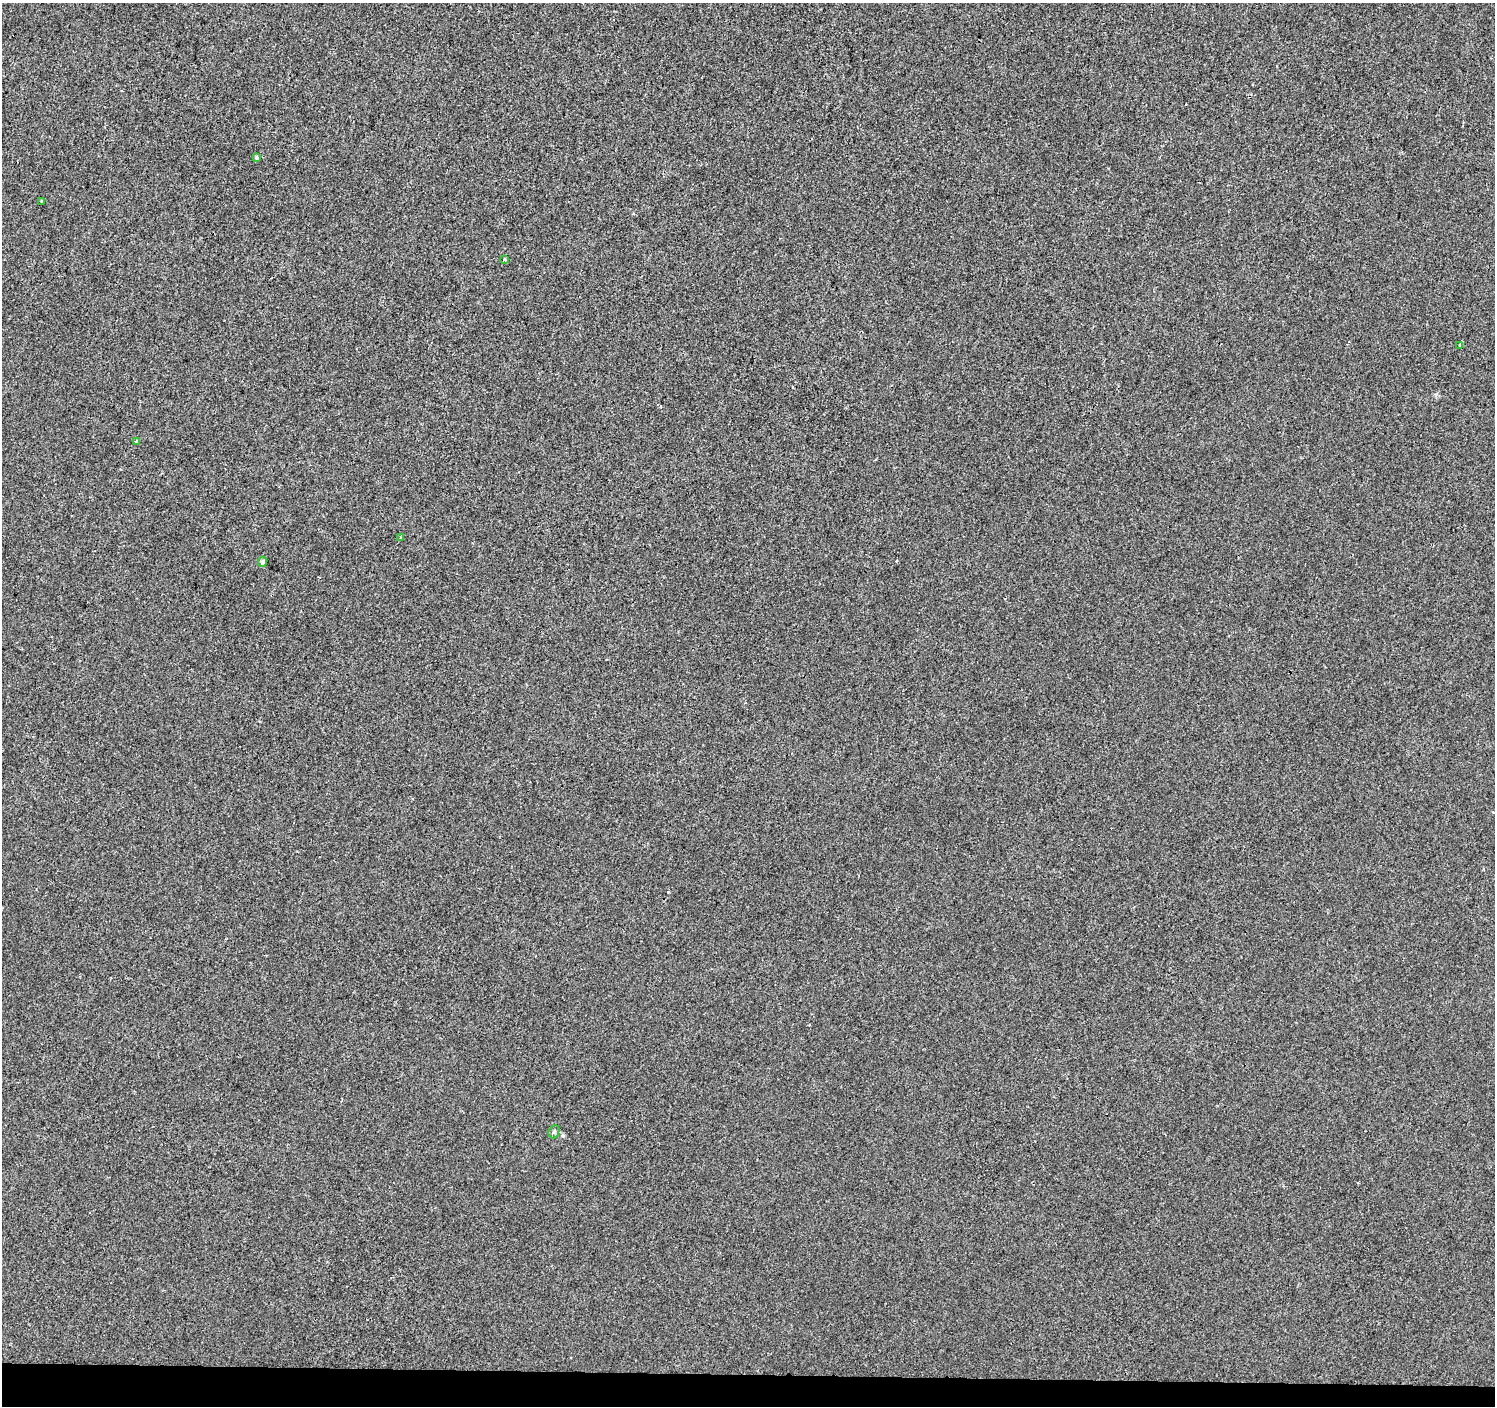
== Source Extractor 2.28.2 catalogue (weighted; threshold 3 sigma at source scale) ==
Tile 8 of 3 x 3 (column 2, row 3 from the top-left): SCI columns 1499-2991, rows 283-1686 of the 4483 x 4722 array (HDU 1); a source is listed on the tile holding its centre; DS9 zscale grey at full resolution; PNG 1497 x 1408 px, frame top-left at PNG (2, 3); each listed source drawn as its Kron ellipse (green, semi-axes under 4 px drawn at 4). Shown black and unused: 2% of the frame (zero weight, under 2 of 3 exposures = <1% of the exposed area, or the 3 px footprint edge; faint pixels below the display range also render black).
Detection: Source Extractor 2.28.2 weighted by HDU 2 'WHT'; one run over the whole footprint, this tile lists its part. Background 0.00108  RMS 0.0048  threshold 0.0214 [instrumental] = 3 sigma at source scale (4.5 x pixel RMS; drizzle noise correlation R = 1.50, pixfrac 1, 0.0396/0.0396 arcsec/px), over >= 5 px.
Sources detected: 10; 2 cosmic-ray / hot-pixel residue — neither listed nor drawn; the other 8 listed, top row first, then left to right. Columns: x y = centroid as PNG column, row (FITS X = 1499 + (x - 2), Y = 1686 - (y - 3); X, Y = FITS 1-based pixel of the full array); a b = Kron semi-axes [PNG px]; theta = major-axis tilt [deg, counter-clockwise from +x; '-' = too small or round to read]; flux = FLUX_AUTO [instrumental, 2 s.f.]
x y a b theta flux
256 157 4 3 - 0.78
41 202 4 2 - 0.43
504 260 3 3 - 1.3
1460 345 3 3 - 1.5
136 441 3 3 - 4.4
401 538 3 3 - 1.4
262 562 5 4 - 1.6
554 1132 7 5 69 0.9